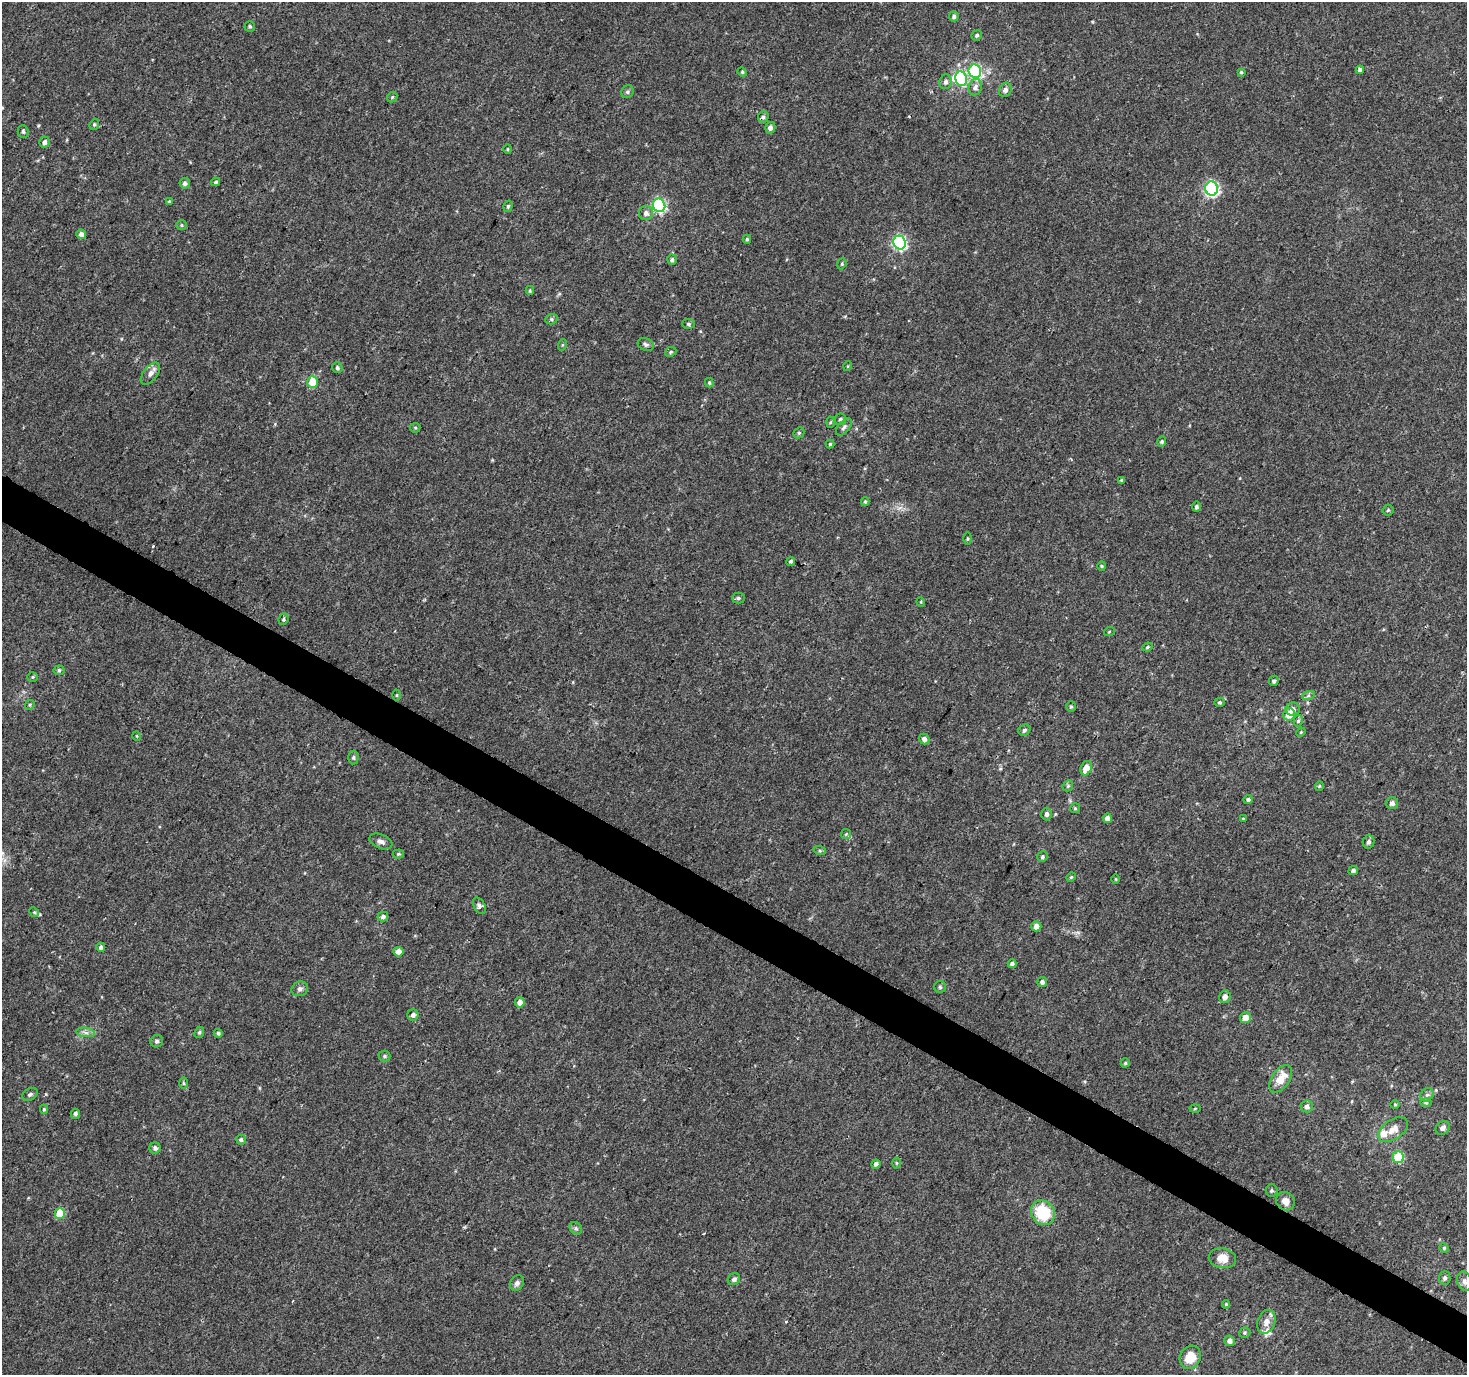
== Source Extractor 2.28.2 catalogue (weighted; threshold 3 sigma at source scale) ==
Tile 6 of 4 x 4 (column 2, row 2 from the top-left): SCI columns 1466-2930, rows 2937-4309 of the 5865 x 5939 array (HDU 1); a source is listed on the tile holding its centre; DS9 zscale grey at full resolution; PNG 1469 x 1377 px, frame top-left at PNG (2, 2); each listed source drawn as its Kron ellipse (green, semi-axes under 4 px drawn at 4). Shown black and unused: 3% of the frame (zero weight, under 2 of 3 exposures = <1% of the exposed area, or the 3 px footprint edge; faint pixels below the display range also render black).
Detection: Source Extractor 2.28.2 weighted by HDU 2 'WHT'; one run over the whole footprint, this tile lists its part. Background 0.0226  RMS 0.0054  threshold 0.0244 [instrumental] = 3 sigma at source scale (4.5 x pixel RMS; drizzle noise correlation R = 1.50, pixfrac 1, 0.0396/0.0396 arcsec/px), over >= 5 px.
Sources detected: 153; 1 inside a brighter object's white glare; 1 cosmic-ray / hot-pixel residue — neither listed nor drawn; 2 inside a brighter listed object's ellipse — not listed separately; the other 149 listed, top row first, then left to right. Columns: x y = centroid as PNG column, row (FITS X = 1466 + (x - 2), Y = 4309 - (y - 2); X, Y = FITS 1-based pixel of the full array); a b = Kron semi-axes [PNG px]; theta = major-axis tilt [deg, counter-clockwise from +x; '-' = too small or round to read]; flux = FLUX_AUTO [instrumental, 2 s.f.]
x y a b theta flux
954 17 5 4 - 1.3
250 26 5 5 - 0.8
977 35 5 5 - 1.1
1360 70 4 4 - 5.3
975 71 7 6 - 60
742 72 5 4 - 0.61
1241 72 4 4 - 0.68
961 79 7 5 -78 27
946 82 7 6 - 1.6
975 87 8 6 73 2.2
1005 90 7 6 - 2.1
627 92 6 6 - 1.2
392 97 5 4 - 0.7
763 117 6 5 - 1.2
94 124 6 4 68 0.77
770 128 6 5 - 2.1
23 131 6 5 - 1.2
44 142 6 5 - 1.9
507 149 5 3 - 0.54
216 182 4 4 - 0.77
185 183 5 5 - 1.5
1212 189 7 6 - 110
169 201 4 3 - 0.6
659 205 7 6 - 81
508 206 6 4 75 0.84
646 213 7 7 - 2.2
181 225 5 4 - 0.69
81 234 5 4 - 2.5
747 239 4 4 - 0.85
900 243 7 6 - 90
672 260 5 5 - 1.2
842 264 5 4 - 0.73
530 290 4 4 - 0.58
551 319 6 5 - 0.93
689 324 6 5 - 0.94
646 344 8 6 -21 1.3
562 345 6 3 71 0.54
671 352 6 4 23 0.9
848 366 5 3 - 0.41
337 368 5 5 - 1.2
150 374 13 7 52 2.6
312 382 6 5 - 11
709 383 5 3 - 0.69
840 419 6 6 - 1.3
831 422 5 3 - 0.62
844 427 10 5 50 1.6
415 428 5 4 - 0.73
799 433 6 5 - 0.78
1162 442 5 4 - 0.92
830 444 4 4 - 0.72
1121 480 3 3 - 0.6
865 502 4 3 - 0.68
1196 507 5 4 - 1.2
1388 510 5 5 - 0.84
967 538 6 3 90 0.58
791 561 4 4 - 1
1102 566 4 4 - 0.66
738 598 6 5 - 0.98
921 602 5 3 - 0.47
283 619 6 5 - 0.9
1109 632 5 3 - 0.5
1147 647 5 3 - 0.69
59 670 5 5 - 0.9
33 677 5 4 - 0.73
1274 681 5 5 - 1.1
397 695 5 3 - 0.51
1308 696 6 4 19 1
1219 702 5 4 - 0.78
30 705 5 4 - 0.75
1071 706 5 4 - 0.72
1293 709 7 6 - 2.7
1289 714 6 6 - 6.8
1298 721 6 4 76 0.94
1024 730 6 5 - 1.3
1301 732 5 3 - 0.51
137 736 5 3 - 0.39
924 739 5 5 - 1.7
353 757 7 5 88 1.1
1086 768 7 5 68 6.9
1068 786 6 5 - 0.78
1319 786 5 4 - 0.59
1248 800 4 4 - 1.1
1392 803 6 6 - 2
1075 808 5 5 - 0.66
1047 814 6 5 - 1.5
1107 818 5 5 - 3.1
1243 819 4 3 - 0.52
846 834 5 5 - 0.68
381 841 12 7 -22 2.3
1368 842 7 5 77 1.7
820 851 6 4 -19 0.75
398 854 5 4 - 0.75
1042 857 5 5 - 0.92
1353 871 5 4 - 1.4
1071 877 5 4 - 0.63
1116 879 5 3 - 0.46
479 906 9 5 -60 1.6
34 912 5 4 - 0.67
383 917 5 4 - 1.4
1036 926 5 5 - 3.4
101 947 4 4 - 1.5
398 952 5 5 - 3.8
1012 964 4 4 - 1.5
1042 982 5 5 - 1.5
940 987 6 6 - 1
300 989 8 7 - 1.7
1225 997 6 5 - 2
520 1002 5 5 - 3.2
413 1015 5 5 - 1.7
1245 1018 5 5 - 4.5
86 1032 9 4 -9 1.8
199 1032 6 4 67 0.87
218 1033 4 4 - 1
157 1041 6 6 - 1.5
384 1056 6 5 - 0.89
1125 1063 4 4 - 0.76
1281 1079 15 9 56 8.8
183 1083 5 4 - 0.7
30 1094 8 5 28 1.3
1427 1095 7 6 - 1.5
1426 1102 6 4 -1 0.72
1395 1105 5 3 - 0.58
1307 1106 6 6 - 1.8
1195 1108 5 3 - 0.52
44 1109 4 4 - 0.73
75 1114 5 5 - 1.3
1443 1128 8 6 42 2.2
1393 1130 17 9 35 4.9
241 1140 5 5 - 1
155 1148 6 5 - 1.8
1398 1157 6 5 - 28
896 1163 5 3 - 0.54
876 1164 4 4 - 1.7
1272 1190 6 6 - 1
1285 1201 10 9 - 4.2
60 1213 5 5 - 15
1043 1213 13 11 -50 25
576 1228 7 5 -45 1.2
1444 1248 5 4 - 0.58
1222 1258 14 10 -11 6.9
1445 1278 6 6 - 1.4
734 1279 6 5 - 1.7
1464 1281 10 7 -71 2.2
517 1283 8 6 54 1.7
1226 1304 4 4 - 0.53
1266 1322 12 8 70 4.4
1245 1333 6 5 - 0.83
1229 1341 5 5 - 2.3
1190 1357 12 10 61 10